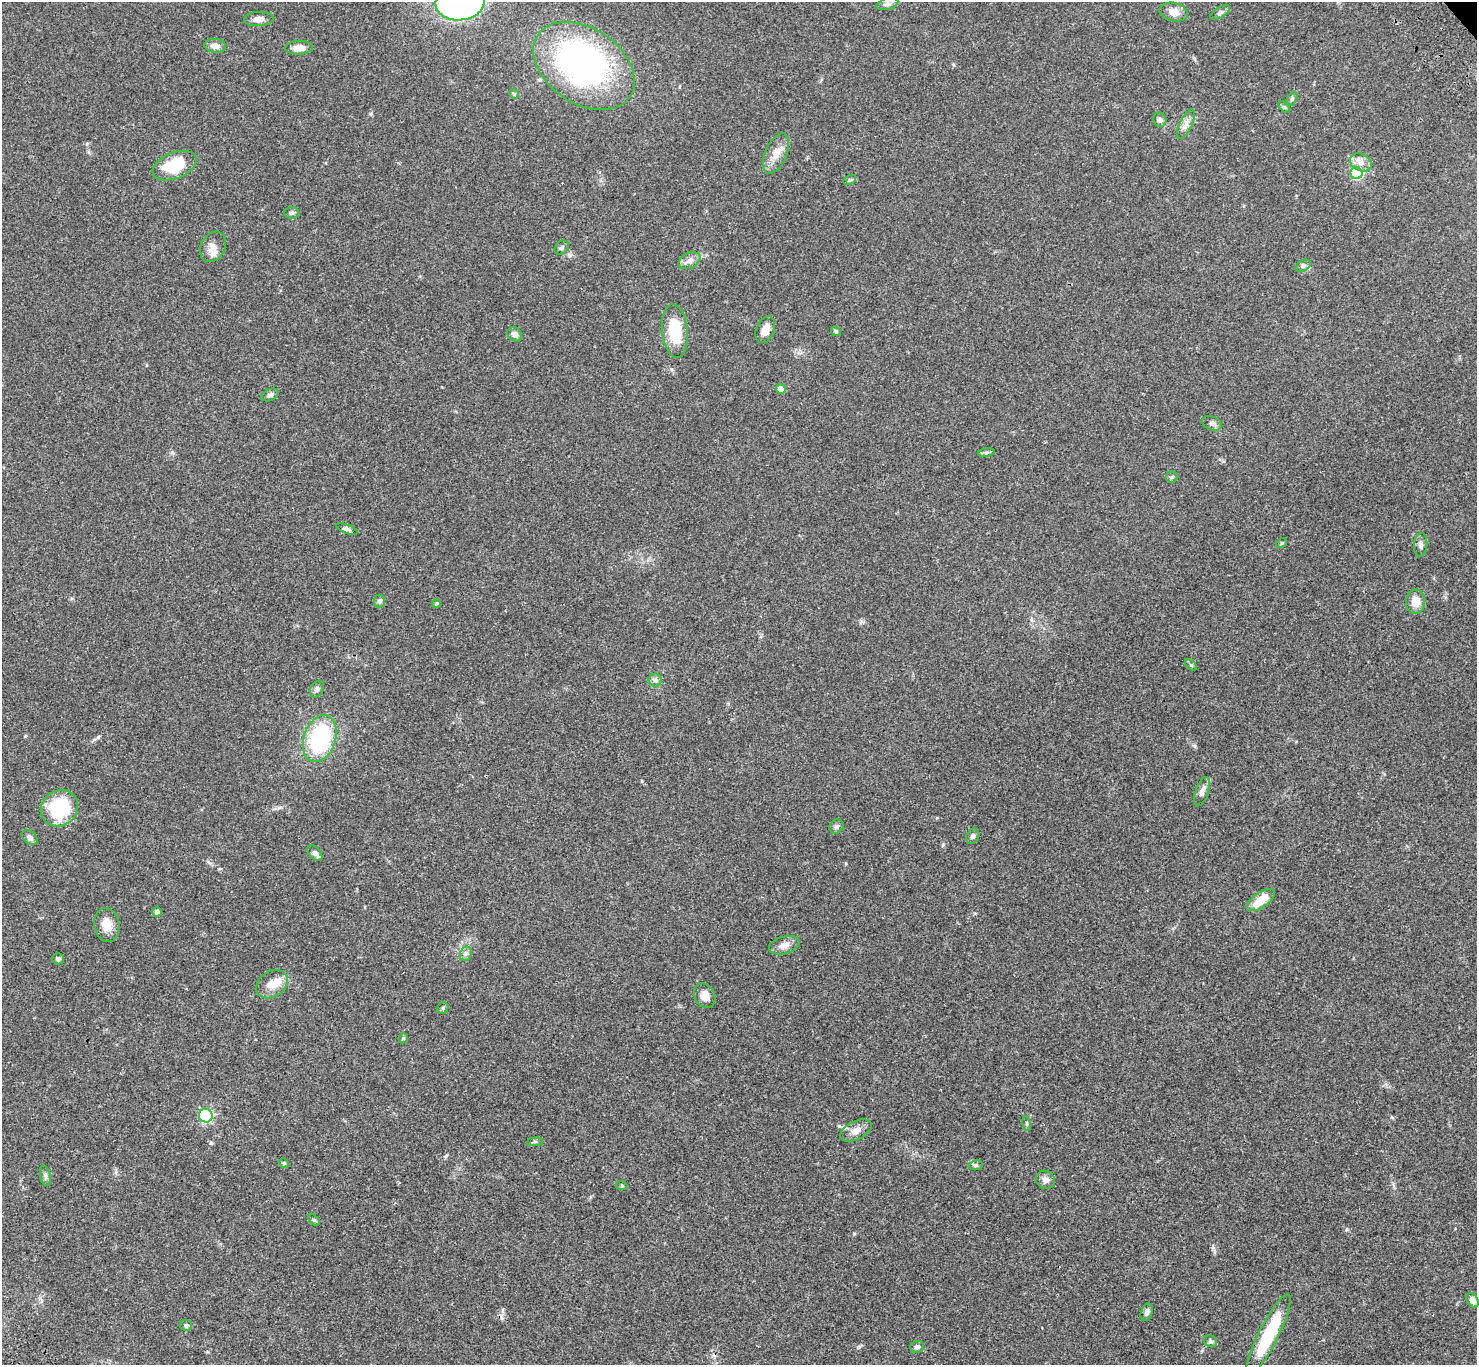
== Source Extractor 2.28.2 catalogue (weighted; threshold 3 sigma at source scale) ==
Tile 7 of 4 x 4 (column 3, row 2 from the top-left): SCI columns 3052-4526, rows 3116-4478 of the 6117 x 6091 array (HDU 1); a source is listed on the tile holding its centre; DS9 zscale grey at full resolution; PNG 1479 x 1367 px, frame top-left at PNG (2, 2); each listed source drawn as its Kron ellipse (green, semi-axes under 4 px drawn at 4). Shown black and unused: <1% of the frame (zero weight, under 3 of 4 exposures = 6% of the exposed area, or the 3 px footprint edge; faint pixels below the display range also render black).
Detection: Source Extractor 2.28.2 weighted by HDU 2 'WHT'; one run over the whole footprint, this tile lists its part. Background 0.0469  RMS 0.0052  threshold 0.0234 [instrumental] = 3 sigma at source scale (4.5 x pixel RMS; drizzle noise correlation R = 1.50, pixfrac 1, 0.05/0.05 arcsec/px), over >= 5 px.
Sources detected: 77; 2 inside a brighter object's white glare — neither listed nor drawn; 1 inside a brighter listed object's ellipse — not listed separately; the other 74 listed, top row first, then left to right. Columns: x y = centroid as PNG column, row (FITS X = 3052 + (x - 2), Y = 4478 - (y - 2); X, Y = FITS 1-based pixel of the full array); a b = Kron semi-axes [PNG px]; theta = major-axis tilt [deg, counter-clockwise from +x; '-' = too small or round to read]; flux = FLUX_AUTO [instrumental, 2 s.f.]
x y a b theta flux
460 3 24 17 5 180
887 4 11 6 15 1.7
1174 12 14 9 -13 4.3
1220 12 11 5 33 1.3
259 19 15 7 3 3
215 46 11 7 -7 3.4
299 48 14 7 3 4
584 66 56 37 -35 150
514 94 5 4 - 0.68
1292 99 7 4 63 0.96
1284 107 7 4 -44 0.79
1160 120 7 6 - 1.3
1186 124 16 6 65 2.8
776 153 21 10 67 5.7
1361 162 11 8 -28 3.4
174 166 23 13 22 19
1356 173 6 6 - 28
850 180 7 4 27 0.79
292 213 7 5 4 1.2
213 247 16 12 59 4.8
562 247 8 6 44 1.2
689 260 11 7 25 2.5
1303 266 8 5 30 1.2
765 330 14 9 67 4.2
675 331 27 12 -84 18
836 331 5 4 - 0.66
515 334 8 6 -40 2.1
781 389 5 4 - 6
270 395 9 5 24 1.3
1212 423 10 7 -20 2
986 452 8 4 8 0.96
1172 477 6 5 - 0.85
347 529 11 4 -21 1.5
1281 543 6 4 37 0.64
1421 545 12 6 85 2.1
379 601 6 5 - 1
1416 602 12 9 86 6.2
437 603 4 4 - 0.67
1191 665 7 4 -44 0.69
655 680 6 6 - 1.3
317 689 9 6 61 1.3
320 739 24 16 72 49
1202 792 15 6 71 2.7
59 808 19 17 39 30
836 826 7 6 - 1.5
973 836 8 6 59 1.3
30 837 9 6 -42 2.1
315 853 9 5 -49 1.9
1261 900 16 7 35 10
157 912 4 4 - 1.7
107 925 17 12 -81 6.6
784 945 16 8 17 3.6
466 954 7 6 - 1.3
58 959 6 5 - 1.1
272 984 17 13 32 6.2
705 996 13 10 -63 4
443 1008 6 5 - 0.76
403 1038 5 4 - 0.56
206 1116 7 7 - 56
1026 1124 7 3 -81 0.6
856 1130 17 9 25 3.8
535 1142 8 4 7 0.76
284 1163 5 4 - 0.57
976 1165 7 5 10 0.88
45 1176 10 5 -79 1.3
1045 1180 10 8 -35 2.5
622 1186 6 3 -19 0.57
314 1220 7 4 -43 0.75
1472 1300 8 5 -58 2.6
1147 1312 9 6 71 1.8
186 1325 6 5 - 0.85
1268 1335 46 9 63 31
1210 1341 7 5 -30 1.1
917 1347 7 6 - 1.3
Isophote crosses this tile's border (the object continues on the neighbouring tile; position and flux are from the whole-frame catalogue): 1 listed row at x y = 460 3
Unlisted compact peaks at least as high as the median listed source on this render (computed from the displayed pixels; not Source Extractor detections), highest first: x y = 98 737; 859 1347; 446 1156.